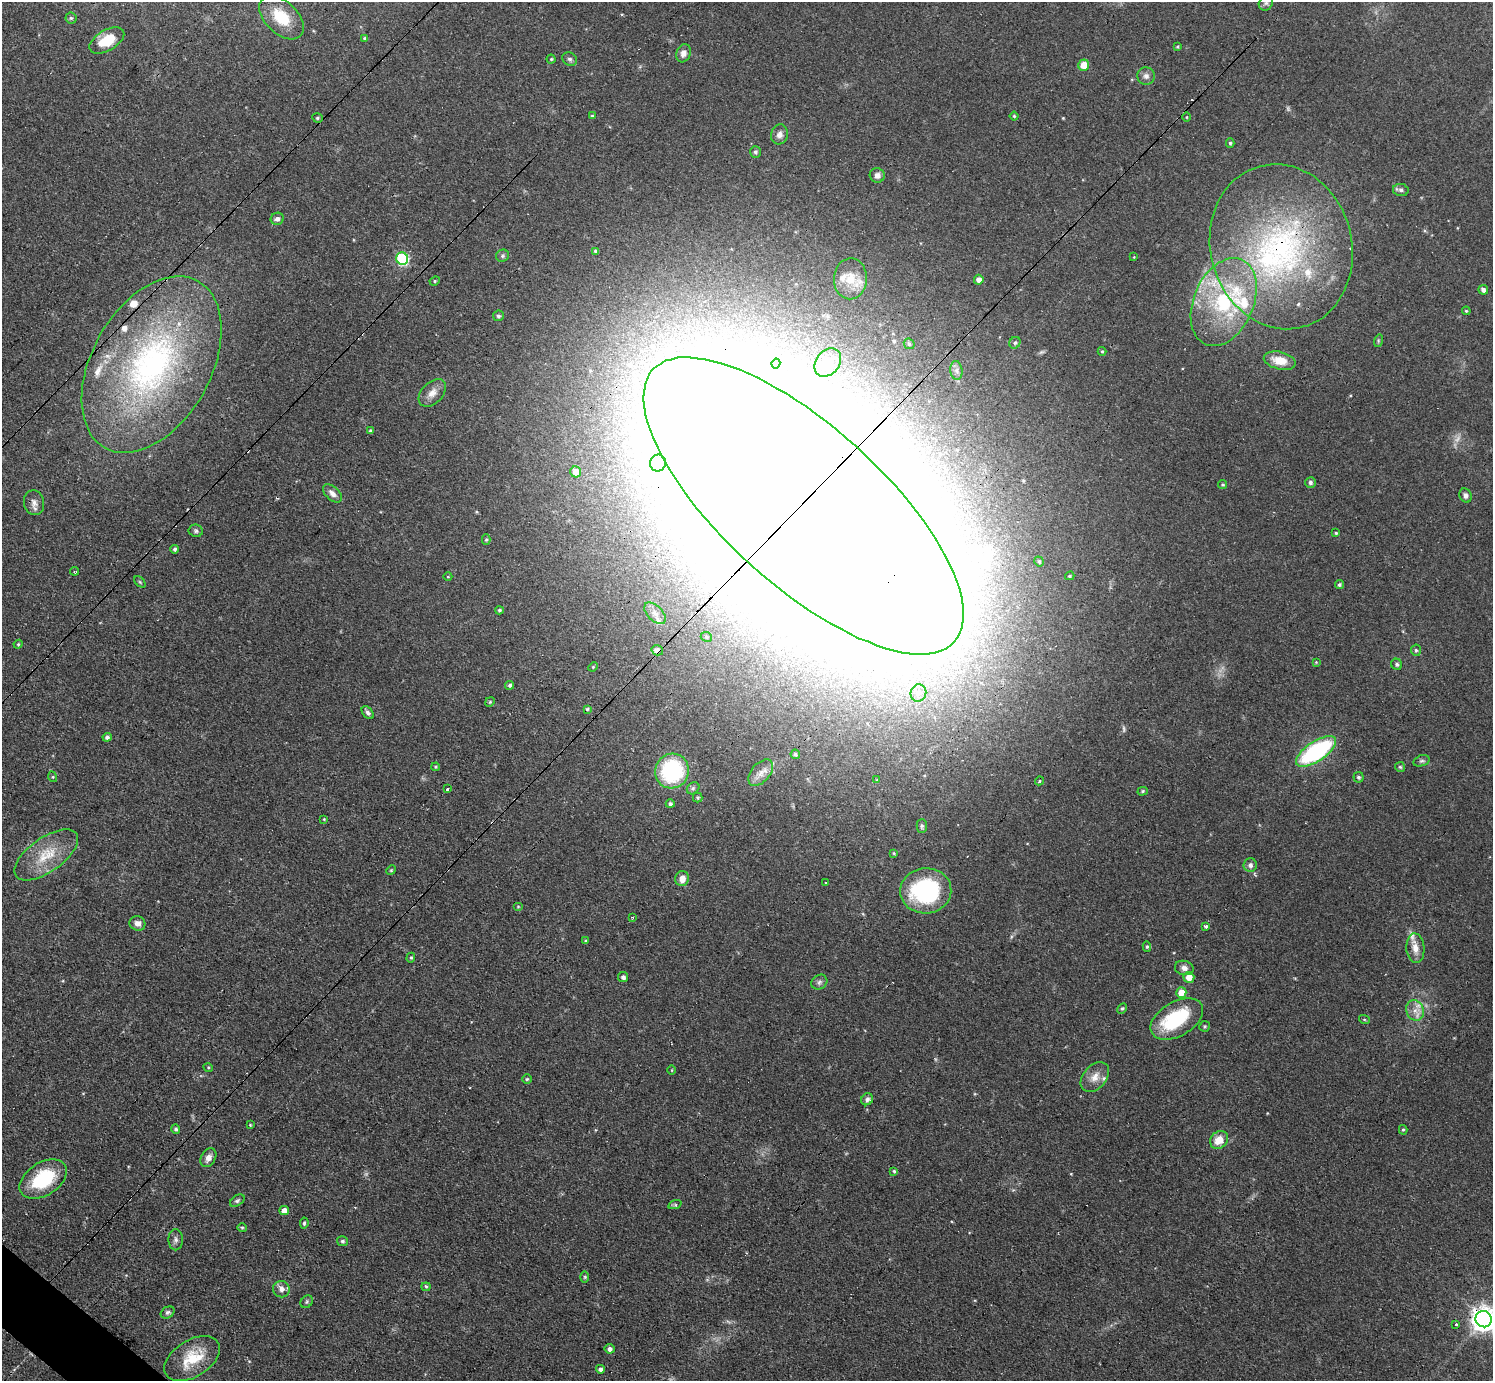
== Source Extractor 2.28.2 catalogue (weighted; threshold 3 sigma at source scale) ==
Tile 7 of 4 x 4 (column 3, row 2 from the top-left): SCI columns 3039-4529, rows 3080-4458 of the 6141 x 6138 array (HDU 1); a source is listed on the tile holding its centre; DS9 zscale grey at full resolution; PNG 1495 x 1383 px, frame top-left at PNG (2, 2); each listed source drawn as its Kron ellipse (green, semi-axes under 4 px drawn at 4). Shown black and unused: <1% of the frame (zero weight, under 3 of 4 exposures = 1% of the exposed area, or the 3 px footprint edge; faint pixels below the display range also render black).
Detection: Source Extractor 2.28.2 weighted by HDU 2 'WHT'; one run over the whole footprint, this tile lists its part. Background 0.116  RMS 0.007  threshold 0.0315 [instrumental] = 3 sigma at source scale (4.5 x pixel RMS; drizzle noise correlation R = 1.50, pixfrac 1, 0.05/0.05 arcsec/px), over >= 5 px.
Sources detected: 172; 3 too faint to see at this stretch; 6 inside a brighter object's white glare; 2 cosmic-ray / hot-pixel residue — neither listed nor drawn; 12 inside a brighter listed object's ellipse — not listed separately; the other 149 listed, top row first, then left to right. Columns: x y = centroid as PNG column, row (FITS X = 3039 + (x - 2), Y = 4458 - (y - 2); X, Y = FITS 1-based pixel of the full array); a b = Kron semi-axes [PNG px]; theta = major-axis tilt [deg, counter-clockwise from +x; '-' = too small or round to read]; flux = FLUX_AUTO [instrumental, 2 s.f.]
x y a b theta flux
1266 3 8 6 53 1.8
281 17 27 16 -44 20
71 18 6 5 - 1.2
365 38 4 4 - 1.1
107 40 19 10 30 17
1177 47 3 3 - 0.8
683 53 9 7 69 3.8
551 59 4 4 - 0.91
570 59 8 6 -32 1.9
1084 65 5 5 - 9.7
1146 76 8 8 - 3
592 116 4 4 - 0.92
1014 116 4 4 - 0.92
1186 117 5 3 - 0.56
317 118 5 4 - 0.96
779 134 10 8 74 3.5
1230 143 5 4 - 1.2
755 152 6 5 - 1.5
877 175 7 7 - 3.3
1401 190 8 6 -11 2
277 219 6 6 - 2.4
1281 247 83 71 -75 200
596 251 4 3 - 1.8
503 256 6 6 - 1.4
1134 257 3 3 - 0.52
402 259 6 6 - 80
850 279 20 16 87 14
979 280 5 5 - 4.4
435 281 5 4 - 0.9
1483 290 5 4 - 2.5
1224 302 46 30 67 75
1466 311 4 3 - 0.82
498 316 5 5 - 1.6
1378 341 6 4 73 0.98
1015 343 6 5 - 1.6
909 344 6 5 - 1.1
1102 351 4 4 - 0.79
1280 361 16 8 -14 11
828 362 16 11 53 9
152 364 95 59 61 210
776 364 5 4 - 1.3
956 370 9 6 -84 2.7
432 393 16 10 45 6.3
370 431 4 3 - 1.4
658 463 8 8 - 3.8
576 472 5 5 - 5.9
1310 482 5 5 - 1.8
1223 485 4 4 - 0.86
332 493 11 6 -41 3.9
1465 495 7 6 - 2.3
34 503 12 10 -79 4.4
804 506 203 79 -42 15000
196 531 7 6 - 1.6
1336 533 3 3 - 0.89
486 540 5 4 - 1
175 549 4 4 - 1.5
1039 561 5 4 - 1.3
75 571 4 2 - 0.83
1070 576 4 3 - 0.82
448 577 4 3 - 0.52
140 582 6 4 -45 1
1339 585 4 4 - 1.4
499 610 4 4 - 1.1
655 613 13 7 -45 4.1
706 637 6 4 -23 1.1
18 644 4 4 - 0.83
657 650 6 5 - 4.3
1416 650 5 5 - 1.3
1316 662 4 4 - 0.55
1397 664 6 5 - 1.5
593 667 5 4 - 0.78
510 685 4 4 - 1.5
918 693 9 8 - 3.6
490 702 5 4 - 0.83
587 709 4 4 - 0.92
368 713 7 5 -52 1.9
107 737 4 4 - 1.9
1316 751 23 10 34 88
795 754 5 4 - 1.5
1421 761 8 5 17 1.4
436 767 4 3 - 0.83
1400 767 5 5 - 0.96
672 771 17 16 - 67
761 773 15 9 49 5.8
53 777 5 3 - 0.75
1358 777 5 5 - 1.4
877 780 4 4 - 0.67
1039 781 4 3 - 1.2
693 788 7 5 43 1.4
448 789 3 3 - 2.6
1143 791 5 4 - 1
698 798 5 5 - 0.96
670 804 4 4 - 1.7
324 819 3 3 - 0.59
922 826 7 5 90 1.4
894 853 4 3 - 0.71
46 855 37 17 35 23
1250 865 7 6 - 2.9
391 870 5 4 - 0.76
682 879 7 6 - 5.4
825 883 3 2 - 0.73
926 891 25 22 4 83
518 906 5 3 - 0.58
632 917 3 2 - 0.86
137 923 8 7 - 3.4
1205 927 3 3 - 2.8
585 941 3 3 - 0.73
1147 947 5 4 - 1
1415 948 15 9 -85 6.5
411 958 5 4 - 0.97
1184 968 9 7 -14 3.4
623 977 5 5 - 2.4
1189 977 5 5 - 7.2
819 982 8 7 - 2.2
1181 993 5 5 - 8.2
1122 1009 5 4 - 1.1
1415 1010 11 8 -70 5.1
1177 1019 28 17 30 45
1364 1019 5 3 - 0.71
1205 1026 5 5 - 0.96
208 1067 5 3 - 0.76
672 1070 4 3 - 0.57
1095 1077 17 11 49 7.6
527 1079 5 4 - 0.87
867 1099 6 5 - 2.4
250 1125 3 3 - 0.6
176 1129 5 4 - 1.4
1403 1130 5 4 - 0.91
1219 1140 10 8 41 10
208 1158 10 7 59 4.2
894 1171 4 4 - 0.9
43 1179 26 16 33 39
237 1201 8 5 34 1.6
675 1204 7 4 20 1.2
284 1210 5 4 - 4.6
304 1223 5 4 - 1.1
242 1228 5 4 - 0.92
176 1240 10 7 -90 2.7
342 1241 6 5 - 1.4
585 1277 5 3 - 0.79
426 1287 4 4 - 0.98
281 1289 8 8 - 3.8
307 1302 7 5 48 1.3
168 1312 7 5 31 1.5
1484 1319 8 8 - 700
1456 1324 3 3 - 1.3
610 1349 5 5 - 2.5
192 1358 31 18 32 24
600 1369 4 4 - 2.3
Overlapping masked pixels (flux is a lower limit): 4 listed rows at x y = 1281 247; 804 506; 657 650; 1484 1319
Isophote crosses this tile's border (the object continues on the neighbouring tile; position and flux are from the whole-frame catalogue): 3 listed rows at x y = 1266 3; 804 506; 1484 1319